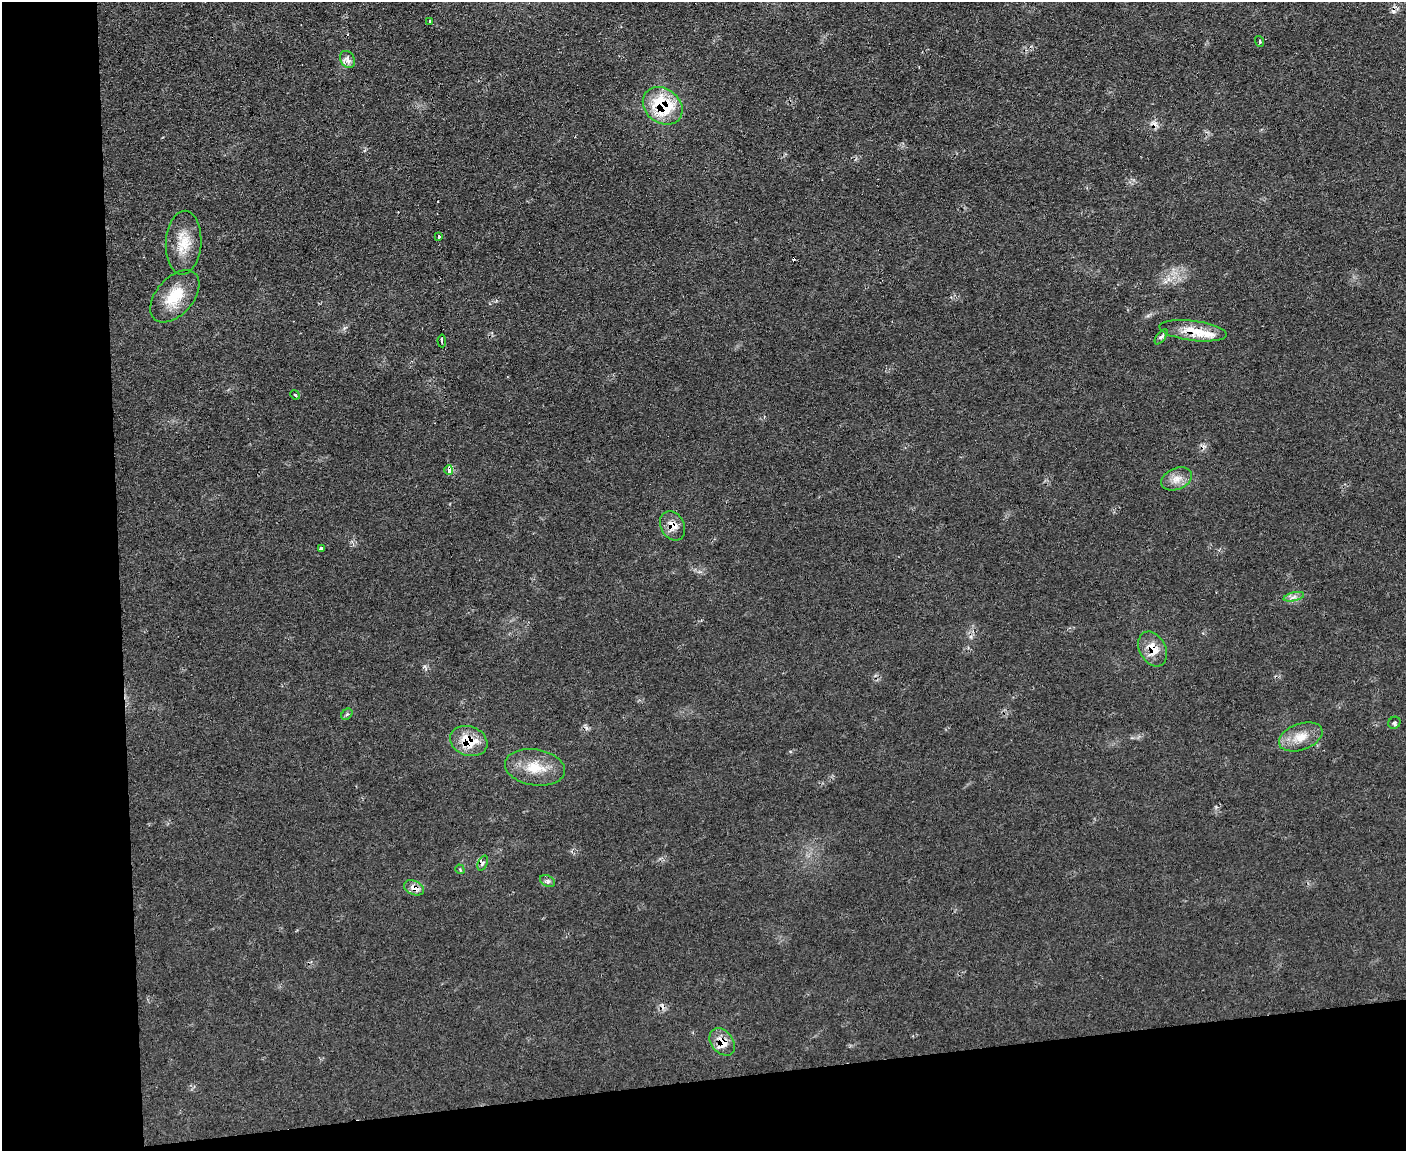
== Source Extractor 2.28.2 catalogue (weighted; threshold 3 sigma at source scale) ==
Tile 10 of 3 x 4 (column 1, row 4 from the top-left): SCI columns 234-1637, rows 1-1149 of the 4570 x 4596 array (HDU 1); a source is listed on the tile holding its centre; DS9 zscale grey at full resolution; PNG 1408 x 1153 px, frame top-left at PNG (2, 2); each listed source drawn as its Kron ellipse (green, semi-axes under 4 px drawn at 4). Shown black and unused: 15% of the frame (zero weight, under 2 of 3 exposures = <1% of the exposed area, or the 3 px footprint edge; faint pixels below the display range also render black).
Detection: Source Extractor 2.28.2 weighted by HDU 2 'WHT'; one run over the whole footprint, this tile lists its part. Background 0.0564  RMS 0.0088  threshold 0.0394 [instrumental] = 3 sigma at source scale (4.5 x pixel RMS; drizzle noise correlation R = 1.50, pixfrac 1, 0.05/0.05 arcsec/px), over >= 5 px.
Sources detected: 30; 2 cosmic-ray / hot-pixel residue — neither listed nor drawn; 1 inside a brighter listed object's ellipse — not listed separately; the other 27 listed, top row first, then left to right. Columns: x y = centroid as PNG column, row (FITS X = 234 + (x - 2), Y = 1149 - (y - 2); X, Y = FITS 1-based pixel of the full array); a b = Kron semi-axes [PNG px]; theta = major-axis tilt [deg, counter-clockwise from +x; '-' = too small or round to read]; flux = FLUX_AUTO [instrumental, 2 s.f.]
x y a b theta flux
430 21 3 2 - 1.1
1260 41 5 3 - 1.2
348 59 9 7 -58 5.4
663 106 21 17 -38 53
438 236 3 3 - 22
184 243 32 18 87 21
175 296 31 18 49 26
1193 331 34 10 -7 19
1161 337 9 4 53 2.1
442 341 6 3 -86 4.7
295 395 5 4 - 1.2
449 470 5 4 - 10
1177 479 16 10 22 8.7
673 526 15 11 -62 9.6
322 549 4 3 - 12
1294 597 10 4 13 3.2
1153 649 18 13 -61 15
347 714 6 5 - 1.5
1394 723 6 5 - 2.1
1301 737 23 13 20 15
469 741 19 14 -20 25
535 767 30 18 -9 22
483 863 8 4 68 2.2
460 869 5 3 - 0.86
548 881 8 5 -26 2.2
414 888 10 7 -24 8
722 1042 15 10 -51 12
Overlapping masked pixels (flux is a lower limit): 8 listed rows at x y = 663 106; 1193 331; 449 470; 673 526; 1153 649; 469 741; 414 888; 722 1042